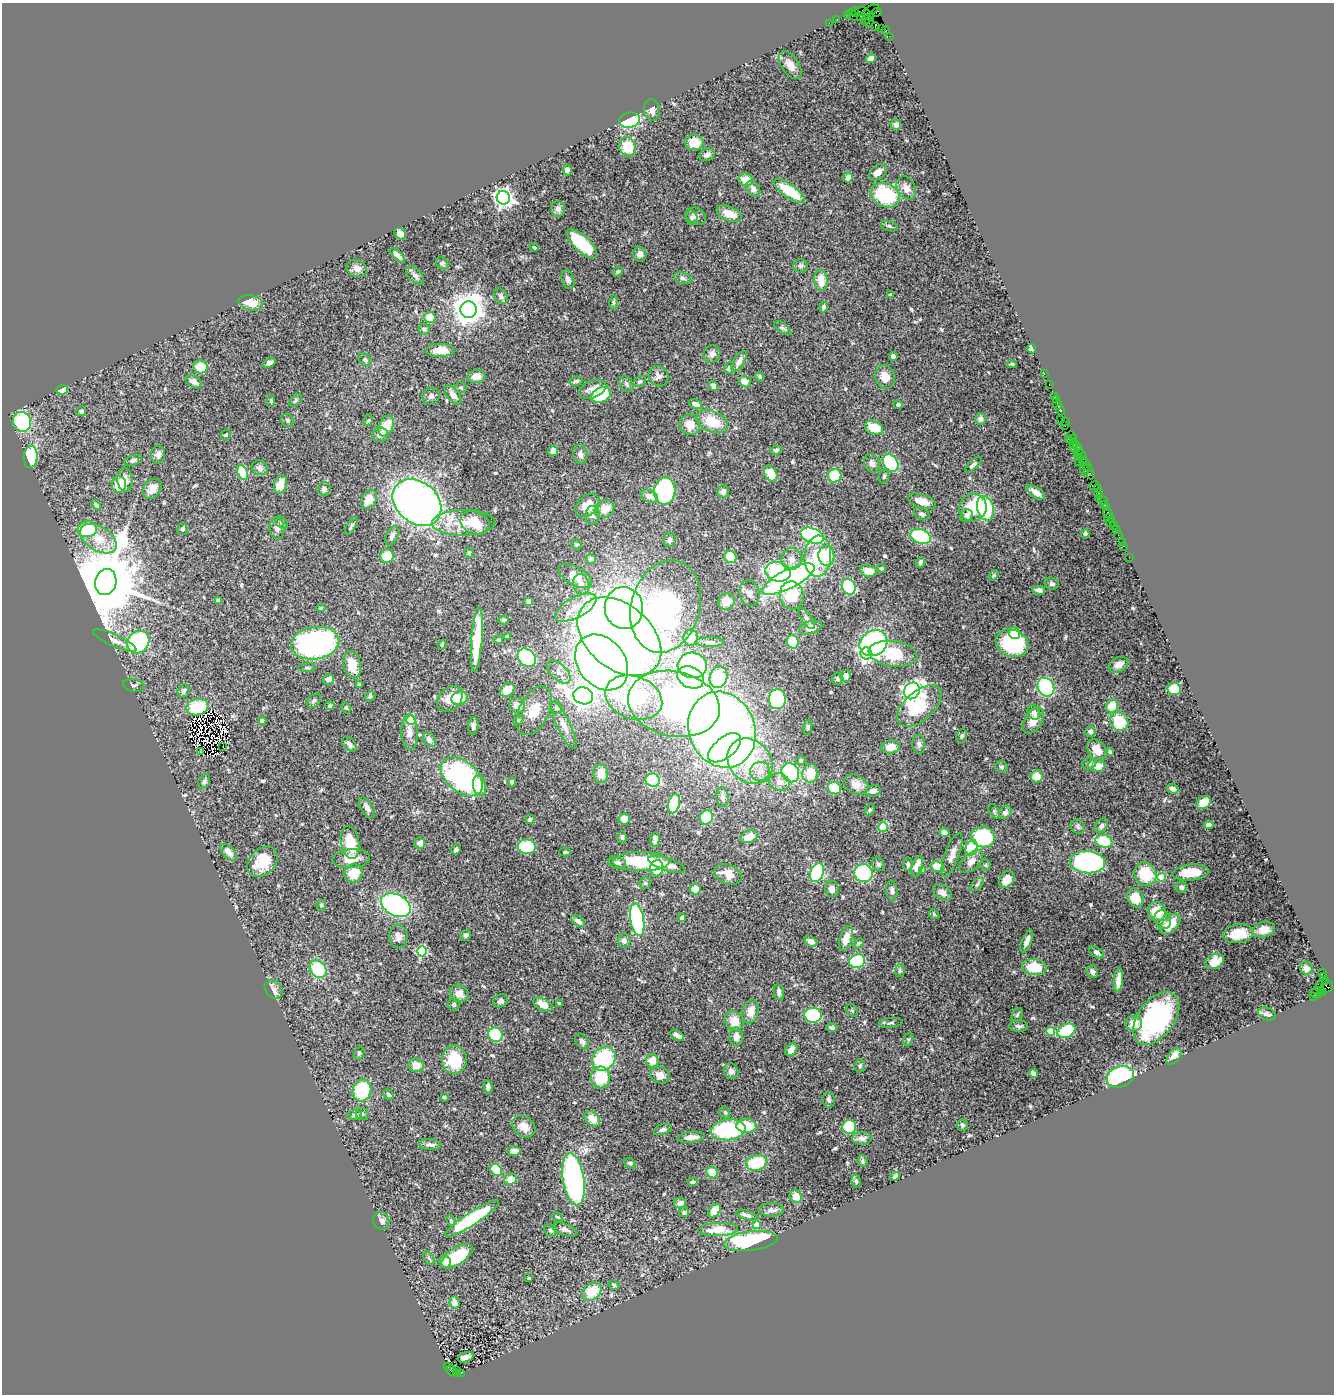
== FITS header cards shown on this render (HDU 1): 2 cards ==
NAXIS1  =                 1332
NAXIS2  =                 1392

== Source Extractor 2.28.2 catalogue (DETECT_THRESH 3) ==
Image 1332 x 1392 px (HDU 1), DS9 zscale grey, 1 PNG px = 1 image px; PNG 1336 x 1396 px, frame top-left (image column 1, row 1392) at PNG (2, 3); each listed source drawn as its Kron ellipse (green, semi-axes under 4 px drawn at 4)
Background 1.73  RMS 0.041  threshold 0.122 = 3 sigma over >= 5 px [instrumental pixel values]
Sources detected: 571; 2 with non-positive FLUX_AUTO (blend fragments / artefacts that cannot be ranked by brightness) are neither listed nor drawn; of the other 569, the 500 brightest by FLUX_AUTO listed and drawn (69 fainter detections omitted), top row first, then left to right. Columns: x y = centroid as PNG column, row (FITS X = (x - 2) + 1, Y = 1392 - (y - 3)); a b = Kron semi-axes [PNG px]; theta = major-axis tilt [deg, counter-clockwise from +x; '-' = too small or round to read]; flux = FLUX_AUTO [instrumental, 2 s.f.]
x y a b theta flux
871 10 8 2 31 110
854 11 4 3 - 110
859 11 7 4 26 330
877 12 5 4 - 240
852 15 6 3 -46 150
869 15 6 4 -38 280
848 16 3 2 - 110
861 17 4 2 - 210
837 19 2 2 - 29
866 20 5 2 - 270
869 22 5 3 - 160
829 23 2 2 - 33
875 26 2 2 - 77
882 28 2 2 - 73
886 30 4 3 - 220
889 36 2 2 - 38
871 58 5 4 - 16
790 65 15 8 -55 25
652 110 10 8 -85 15
630 120 10 7 13 160
896 125 5 5 - 12
694 142 9 8 - 42
627 147 10 8 -71 65
707 155 8 6 19 10
567 170 5 4 - 13
878 172 10 6 39 19
848 177 5 4 - 25
746 180 7 6 - 42
906 188 12 9 -60 19
753 189 9 6 -57 15
789 191 18 6 -35 100
885 195 15 11 -27 180
503 198 7 6 - 1300
558 209 7 7 - 10
729 214 13 7 -22 36
696 216 10 8 -30 12
692 217 7 6 - 5.9
889 226 9 5 -18 6.2
400 234 6 5 - 29
582 243 19 8 -43 140
534 247 4 3 - 3.5
640 254 7 6 - 13
397 255 9 3 -45 11
442 263 7 5 -47 5.7
800 266 7 6 - 7.2
357 268 10 8 -23 15
618 271 5 4 - 4.1
415 275 11 6 -48 10
683 278 9 5 -17 7.6
568 280 9 6 -72 12
821 280 10 6 -86 41
890 294 4 4 - 3.5
501 296 8 6 -54 9.4
613 302 7 3 90 4.3
251 303 12 7 -11 42
823 307 5 4 - 7.2
469 310 8 8 - 4100
430 318 6 5 - 58
783 328 10 5 -35 5.7
424 329 5 5 - 4.4
1031 349 5 4 - 10
440 350 14 6 0 42
712 354 9 8 - 15
893 356 4 4 - 11
365 360 7 5 -39 5.7
739 361 12 5 59 18
269 363 7 4 33 14
1012 364 4 4 - 3.5
201 367 7 6 - 58
729 368 6 5 - 10
1044 374 3 2 - 100
476 376 9 6 10 20
658 376 10 9 - 14
760 377 5 4 - 4.8
885 377 12 9 -68 33
193 381 9 6 -32 14
576 381 7 4 9 5.4
745 381 6 5 - 25
640 382 7 5 31 5
627 384 9 6 -54 6.5
1049 385 3 2 - 120
713 386 5 4 - 18
461 387 6 5 - 5
593 389 14 8 21 25
62 390 5 4 - 26
453 395 11 5 -51 13
601 395 10 7 27 110
431 396 9 8 - 9.1
1054 396 2 2 - 110
296 400 7 4 46 5.1
1056 400 3 2 - 120
271 401 6 4 89 4.1
695 404 7 4 -28 12
898 405 4 4 - 8.2
1058 405 4 3 - 120
1060 410 5 3 - 300
81 411 5 5 - 6.7
980 419 6 5 - 7.7
1061 419 2 2 - 42
287 420 7 6 - 5.3
368 421 6 4 60 4
1066 421 4 2 - 130
22 422 10 9 - 200
712 422 16 10 -23 79
690 425 10 10 - 35
386 426 11 7 66 47
1065 426 3 2 - 120
874 428 9 6 -19 60
226 435 6 3 45 3.8
380 435 8 7 - 13
1071 435 4 3 - 150
1068 439 2 2 - 79
1074 439 3 3 - 220
1073 443 4 3 - 170
1077 447 5 3 - 470
1073 448 3 2 - 100
776 450 5 4 - 6
1078 450 6 3 59 460
553 451 5 5 - 16
580 454 10 7 -83 12
158 455 9 7 86 13
1082 456 7 3 -68 520
31 457 11 7 86 150
1078 457 3 2 - 96
133 460 9 5 21 7.5
1078 462 3 2 - 75
872 463 9 7 -63 12
891 463 9 7 -52 220
1086 464 9 3 -50 150
973 465 10 4 42 8.2
260 468 8 7 - 10
1084 470 5 3 - 350
242 472 8 5 -66 100
1089 472 8 3 -65 540
771 474 8 6 -60 61
834 476 7 6 - 93
884 476 7 4 74 5.6
125 480 12 7 -84 23
119 484 8 7 - 68
281 484 9 6 74 33
1094 486 5 3 - 220
1097 488 3 2 - 150
152 489 11 8 55 26
324 489 6 6 - 8.2
665 491 13 10 83 460
723 492 6 6 - 12
1036 492 11 5 -36 20
1098 493 3 3 - 220
649 496 9 6 -24 23
1099 498 2 2 - 120
369 499 10 7 62 38
922 501 14 6 -18 27
1103 501 2 2 - 180
417 502 27 20 -40 1500
1104 504 3 3 - 150
96 505 6 3 -44 5.6
587 505 14 9 41 42
973 507 14 13 - 100
986 508 12 8 -74 210
1106 508 2 2 - 130
604 509 10 8 32 31
1108 513 5 4 - 320
922 514 8 6 -26 7.7
592 515 9 7 85 10
967 516 6 5 - 9.1
1110 518 5 2 - 94
282 522 7 5 -39 4.7
463 523 32 13 1 80
475 523 15 11 -21 67
1110 523 3 2 - 66
351 526 10 4 62 5.8
1114 526 4 3 - 190
277 528 11 7 -85 12
87 529 10 8 11 140
182 529 6 5 - 4.6
1116 529 3 2 - 91
1085 534 4 3 - 8.5
1118 535 4 2 - 87
392 536 10 5 65 12
812 536 12 7 -21 330
921 536 11 7 -18 180
98 539 20 12 -33 56
669 540 7 6 - 8.1
1122 542 2 2 - 13
576 544 5 4 - 4.5
1123 546 3 2 - 61
469 553 4 4 - 3.5
387 556 7 6 - 73
818 556 20 13 85 130
826 556 10 8 -89 86
730 557 6 6 - 68
1129 557 2 2 - 23
591 559 5 5 - 12
791 559 11 10 - 22
920 562 5 3 - 6.7
881 568 4 4 - 4.1
868 571 8 6 -13 28
778 572 13 9 -15 220
993 575 6 4 56 3.7
575 576 18 9 -29 37
788 579 29 9 27 880
106 582 13 10 76 37000
581 584 10 8 -76 17
1052 584 7 6 - 6.4
849 587 8 6 -62 180
1039 590 6 4 -13 11
750 593 13 10 -77 17
792 595 14 12 -81 87
218 601 4 3 - 5.7
726 601 8 8 - 35
529 602 4 4 - 7.1
666 606 47 34 74 870
321 608 4 4 - 3.8
576 608 23 10 28 49
624 608 21 19 -84 1000
807 618 12 5 -55 10
504 620 5 4 - 5
811 628 12 6 16 21
1014 633 6 5 - 41
507 637 4 4 - 16
619 637 47 32 -40 3300
691 638 8 7 - 36
477 639 32 5 86 140
499 640 4 3 - 4.2
115 641 23 6 -24 19
138 642 12 10 47 300
710 642 14 5 0 9.8
793 642 6 6 - 88
315 643 24 16 9 600
873 643 14 12 32 460
1012 643 17 13 -19 250
442 645 5 3 - 3.5
866 653 6 6 - 640
893 654 24 12 -8 120
527 658 10 8 -42 230
602 662 30 23 -51 1900
352 665 14 8 -80 59
692 665 14 12 -5 300
1118 665 10 7 28 22
307 668 9 3 0 4.9
559 672 14 7 -43 15
846 676 6 5 - 17
690 677 14 10 -27 510
718 677 11 8 68 120
328 679 6 5 - 15
838 679 6 5 - 6
134 685 11 6 -13 6.7
359 685 4 3 - 4.8
1046 687 10 8 -59 250
1174 689 6 6 - 74
507 690 8 6 38 51
183 691 6 6 - 11
912 691 9 7 57 1600
370 696 5 4 - 3.6
583 696 10 8 -19 1800
459 698 8 6 13 61
634 698 29 21 -20 340
450 699 15 11 45 42
777 699 10 8 -85 300
314 701 8 6 46 7
674 704 46 32 -12 870
517 705 8 7 - 21
330 706 5 4 - 6.2
919 706 26 14 41 120
1112 706 7 6 - 59
197 707 11 8 10 83
346 708 6 4 -63 4.3
556 708 7 5 -50 4.3
534 711 26 14 63 63
1034 712 7 6 - 9.3
411 720 5 5 - 210
518 720 5 4 - 4
1033 720 14 8 57 33
262 721 4 4 - 11
1119 722 10 8 -56 110
564 725 26 7 -65 26
473 726 9 5 84 10
808 727 8 4 78 4.3
722 730 39 33 -68 2500
410 732 18 8 -88 22
1090 732 5 5 - 9.3
962 736 7 5 70 6.7
429 740 8 6 -53 15
349 744 9 5 -48 12
919 744 9 6 -85 8.6
223 747 3 2 - 3.8
891 747 9 6 10 36
725 748 19 10 39 540
1097 750 11 8 -52 37
200 752 3 2 - 5.4
1110 752 4 3 - 4.6
801 760 5 4 - 4.5
750 761 25 20 -46 200
1089 763 7 6 - 6.9
1097 766 8 6 -6 32
1001 767 6 5 - 5.3
760 771 10 9 - 23
601 773 9 7 -83 33
790 773 10 8 -60 240
810 773 9 8 - 59
1037 776 6 6 - 43
462 777 24 15 -40 510
653 780 7 6 - 140
204 781 7 5 58 7.1
512 782 4 4 - 7.1
779 782 10 8 -17 20
856 785 13 9 -25 27
479 786 10 6 -78 55
834 788 7 6 - 100
1173 789 6 4 -25 11
873 791 7 5 13 15
722 797 10 6 -84 11
1203 802 8 6 34 53
674 804 10 5 77 110
367 808 11 6 -57 15
870 810 6 4 67 3.7
994 811 8 4 -59 4.3
1005 812 7 5 54 13
706 817 7 6 - 85
530 819 5 4 - 4.5
624 819 6 5 - 25
1209 825 4 4 - 14
1102 826 8 5 55 9
883 827 5 4 - 94
1078 827 7 6 - 6.8
944 832 5 4 - 8.7
622 837 6 4 90 4.4
749 837 9 6 21 33
983 837 12 10 -10 210
655 839 7 4 86 9.2
1104 841 8 6 -15 140
350 843 16 9 -79 74
420 843 5 5 - 19
527 847 9 7 -6 130
972 848 8 5 67 180
456 849 5 4 - 6.8
229 852 10 5 -47 21
565 852 6 4 2 3.6
952 855 23 7 70 24
351 859 19 9 5 39
262 862 17 12 46 70
641 862 28 9 0 170
971 862 14 8 44 21
1087 862 18 11 -6 610
617 863 9 6 -12 7.9
667 864 19 6 -18 26
878 864 7 5 -56 7.7
908 864 7 5 -84 7.5
985 865 5 5 - 4.3
917 866 10 5 71 31
937 867 7 5 -20 52
657 868 8 6 79 120
923 871 4 4 - 15
1191 872 18 8 5 74
353 873 9 9 - 53
817 873 10 6 69 240
863 873 9 9 - 220
728 874 14 9 -21 32
1145 874 12 10 -56 98
1162 877 4 4 - 87
1007 879 9 6 52 34
645 883 6 5 - 4.9
977 884 8 4 44 5.7
1181 887 6 5 - 6.8
695 889 5 5 - 31
832 889 8 7 - 16
892 891 10 5 -85 9.6
942 892 10 7 -36 16
1135 898 10 7 -66 62
321 905 5 4 - 4
396 905 16 10 -27 620
1157 912 9 9 - 70
934 914 5 4 - 3.9
682 918 4 3 - 7
1163 919 9 8 - 12
637 920 16 7 -81 340
578 921 7 4 -35 14
1170 924 12 7 45 69
1264 929 11 7 13 28
1238 934 15 9 9 65
466 935 6 5 - 6.8
398 937 12 9 -85 18
846 939 13 6 72 30
624 941 7 6 - 12
811 941 6 5 - 17
1027 941 12 5 68 18
859 943 6 4 43 3.7
422 951 5 5 - 240
1097 952 8 5 -32 9.7
857 961 8 6 16 200
1214 962 10 7 27 42
1034 967 12 8 -6 76
1306 968 6 6 - 16
318 969 9 7 -50 140
900 971 6 4 88 4.4
1092 972 6 5 - 12
1322 972 3 2 - 1300
1323 977 4 3 - 75
1118 980 12 4 84 21
1325 981 4 2 - 91
1319 987 6 3 -88 220
1326 987 7 5 38 440
274 989 10 8 -50 13
779 992 7 5 -77 10
1322 992 4 3 - 460
459 993 9 8 - 24
1316 993 5 5 - 480
1313 997 3 3 - 190
501 1001 7 6 - 7.7
454 1004 6 5 - 6.7
559 1004 4 3 - 4.6
543 1005 10 5 -30 36
852 1010 7 5 -54 3.6
751 1011 12 8 72 30
1267 1014 9 6 -20 8.9
813 1015 9 7 -4 190
1017 1015 7 5 71 5.2
1156 1018 30 18 54 390
734 1021 10 9 - 39
891 1023 12 5 7 6
1134 1023 8 8 - 36
1019 1026 9 5 -4 8.8
832 1028 5 4 - 6.5
1050 1031 4 4 - 77
1066 1031 9 6 25 150
495 1035 7 7 - 120
677 1035 8 4 -32 12
736 1037 9 7 -88 21
908 1039 6 5 - 4.2
582 1041 8 6 -53 10
791 1050 7 5 49 22
359 1053 7 5 71 5.2
1174 1056 9 5 52 25
604 1059 13 11 51 220
454 1060 14 12 -88 110
652 1061 6 6 - 36
416 1065 8 7 - 24
860 1066 6 5 - 4.8
731 1071 8 7 - 10
1033 1073 5 4 - 9.3
660 1075 10 8 -24 22
601 1077 11 9 -86 100
1120 1077 14 10 20 300
488 1087 7 4 -84 11
362 1090 11 9 74 140
389 1095 6 4 -46 4.8
444 1097 3 3 - 4.1
829 1100 8 6 -78 8.6
725 1112 6 5 - 4.3
362 1114 6 6 - 5.8
355 1115 7 5 -1 6.2
592 1119 9 6 -46 34
962 1125 5 5 - 5.2
746 1126 10 7 -3 75
524 1127 13 10 -36 29
849 1127 7 6 - 96
663 1130 9 5 15 8
728 1130 17 10 7 320
691 1137 13 5 6 19
862 1138 10 6 1 13
430 1145 11 5 -6 12
514 1151 6 5 - 17
862 1161 6 5 - 5.4
630 1163 6 4 -27 6.3
756 1163 10 8 15 120
496 1170 7 5 -51 95
712 1172 6 5 - 52
895 1177 5 3 - 5.6
510 1179 6 5 - 35
574 1179 26 10 -81 730
856 1181 7 4 -81 4.9
693 1182 5 3 - 5.7
796 1196 7 6 - 26
680 1203 6 5 - 15
772 1210 12 6 -2 14
714 1211 7 5 50 42
684 1212 5 4 - 7.2
747 1215 11 4 -16 12
557 1217 5 3 - 3.8
472 1219 32 6 33 240
451 1220 6 3 -64 3.8
381 1221 9 8 - 14
756 1225 4 4 - 37
718 1229 20 6 2 69
551 1230 7 6 - 6.3
565 1230 13 6 -19 11
751 1241 27 9 7 350
457 1256 18 8 34 120
429 1258 7 4 -54 4.9
445 1261 6 5 - 20
529 1278 3 3 - 3.7
614 1285 6 4 -29 3.8
592 1292 11 8 38 69
455 1302 6 5 - 21
465 1357 8 5 17 18
448 1366 3 2 - 92
451 1370 5 5 - 490
456 1370 2 2 - 160
457 1373 3 2 - 170
461 1373 2 2 - 190
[69 fainter detections neither listed nor drawn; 2 non-positive-flux detections neither listed nor drawn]